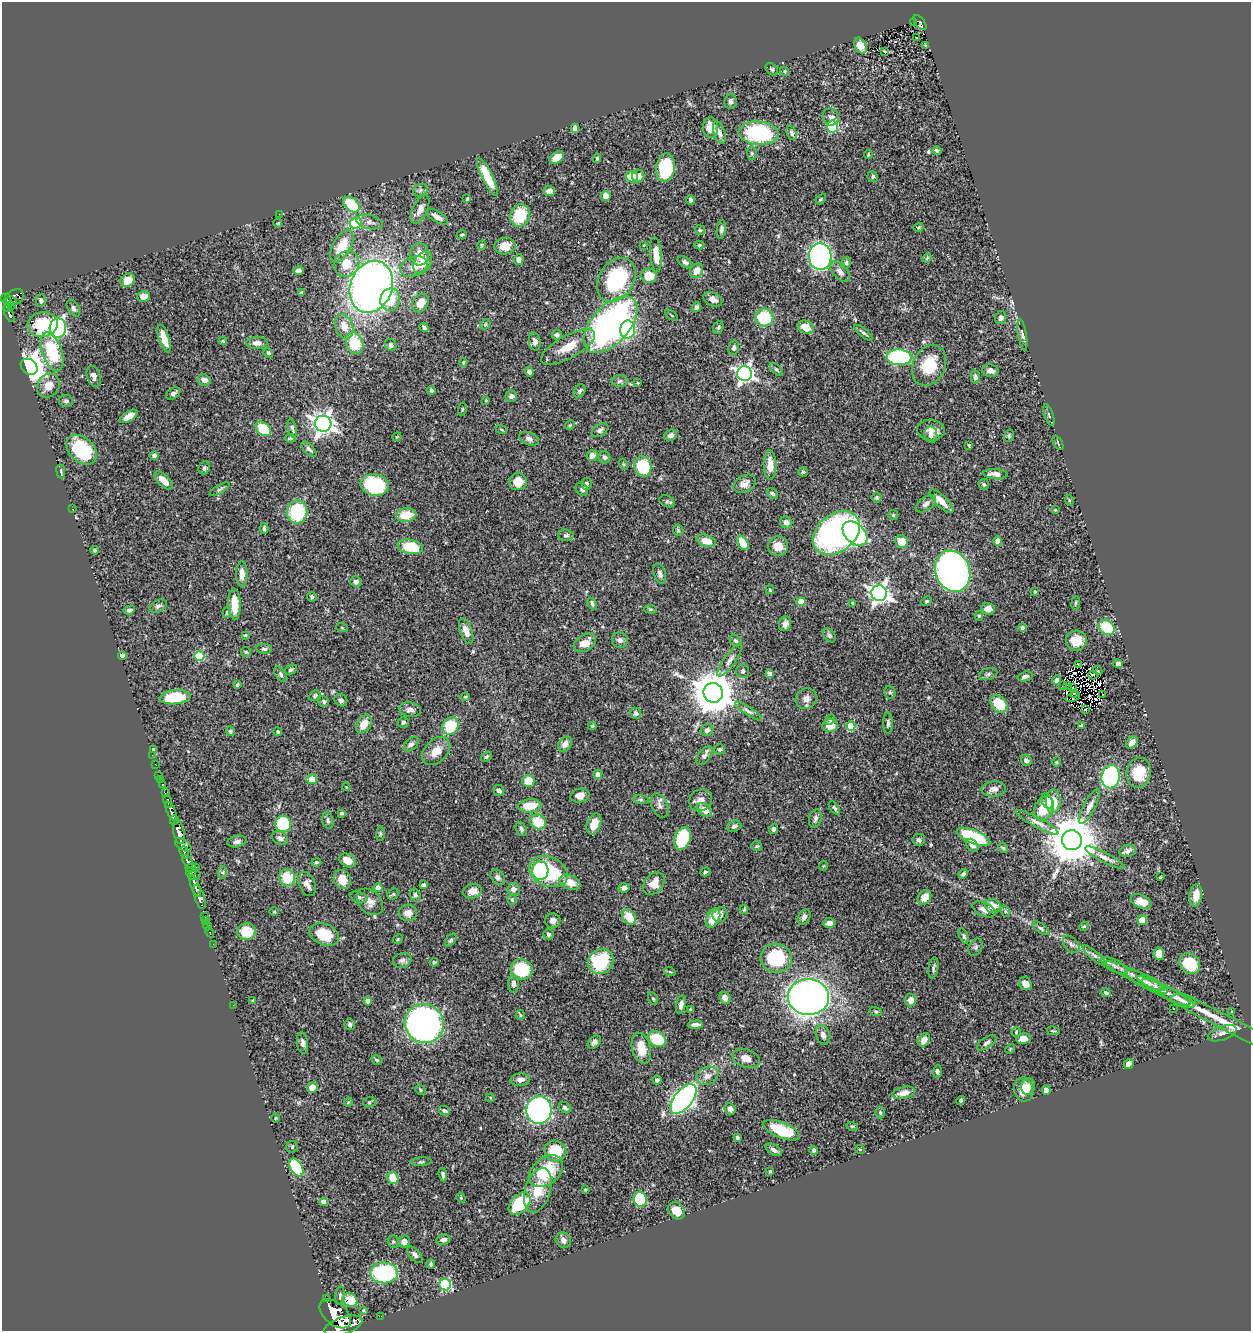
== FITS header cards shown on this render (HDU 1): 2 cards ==
NAXIS1  =                 1249
NAXIS2  =                 1329

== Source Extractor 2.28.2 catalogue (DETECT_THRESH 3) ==
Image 1249 x 1329 px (HDU 1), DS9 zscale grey, 1 PNG px = 1 image px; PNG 1253 x 1333 px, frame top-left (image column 1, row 1329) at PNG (2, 2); each listed source drawn as its Kron ellipse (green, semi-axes under 4 px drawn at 4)
Background 0.607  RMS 0.021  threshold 0.0622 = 3 sigma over >= 5 px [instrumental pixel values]
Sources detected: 517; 3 with non-positive FLUX_AUTO (blend fragments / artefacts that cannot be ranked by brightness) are neither listed nor drawn; of the other 514, the 500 brightest by FLUX_AUTO listed and drawn (14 fainter detections omitted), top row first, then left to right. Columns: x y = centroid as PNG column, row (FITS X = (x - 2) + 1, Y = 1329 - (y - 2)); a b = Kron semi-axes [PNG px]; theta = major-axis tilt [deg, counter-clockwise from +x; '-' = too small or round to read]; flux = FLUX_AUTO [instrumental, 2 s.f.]
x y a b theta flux
913 22 2 2 - 7.4
920 23 9 4 -53 140
917 38 3 3 - 2.5
860 46 8 5 -63 19
926 46 4 3 - 1.5
884 51 3 2 - 1.1
772 69 7 5 -45 2.2
785 71 5 4 - 1.8
730 101 8 6 85 4
831 117 9 8 - 5.7
832 127 6 5 - 94
575 128 4 4 - 5.6
710 128 10 7 -87 16
719 133 12 5 -72 6.9
759 133 20 12 -6 120
792 133 7 4 -69 3.5
937 150 4 3 - 2.6
752 153 6 5 - 2.1
868 155 4 3 - 1.2
557 157 8 5 32 23
597 158 5 3 - 1.9
665 167 14 9 84 78
638 176 6 6 - 8.8
487 177 21 5 -64 37
632 177 6 5 - 28
873 177 5 5 - 2.6
420 190 8 6 24 3.9
549 191 6 5 - 9.5
606 196 5 5 - 12
467 199 3 3 - 1.3
821 199 6 3 46 1.4
690 200 4 4 - 3
351 204 9 6 -42 57
420 209 15 7 64 11
279 214 2 2 - 6.7
520 215 11 9 67 60
437 217 12 5 -31 9.2
369 222 13 7 -12 6.6
278 223 4 4 - 1.9
356 223 6 5 - 100
918 227 5 3 - 1.4
721 229 9 4 81 3.4
700 230 5 5 - 2
462 235 5 3 - 1.5
482 245 5 3 - 1.7
644 245 4 3 - 1.2
699 245 5 4 - 2
342 246 17 9 62 38
505 246 10 8 8 17
420 254 11 9 -89 16
656 255 17 6 -85 22
820 257 13 11 -85 320
927 258 5 3 - 1.3
519 260 5 5 - 5.4
685 262 8 5 -36 3.9
423 263 12 8 60 17
846 263 6 4 75 2.3
346 264 13 12 - 27
414 267 14 9 21 14
298 270 5 4 - 5
697 271 8 6 58 11
840 272 12 7 -49 6.7
649 276 7 7 - 29
128 280 8 6 35 16
616 280 23 17 57 130
371 287 26 21 69 880
301 293 4 3 - 2.9
144 296 6 5 - 9.9
14 297 10 7 31 220
6 299 5 5 - 220
713 299 10 6 -27 8.1
41 300 6 5 - 3.5
390 300 11 10 - 29
11 301 5 3 - 150
420 303 10 7 57 16
12 305 3 2 - 22
8 307 4 3 - 130
697 307 5 4 - 3.6
73 308 9 5 -59 3.7
9 314 9 3 -66 140
672 315 7 2 -36 1.1
764 317 9 9 - 63
1001 318 6 5 - 4.2
43 324 15 12 10 53
485 324 5 4 - 1.6
611 325 34 18 48 510
344 326 13 8 -70 17
424 327 5 3 - 2.5
718 327 6 5 - 2.2
806 327 8 6 -23 17
58 328 9 8 - 210
628 329 9 7 83 90
863 333 11 3 -40 3
557 335 5 5 - 3.5
1022 335 16 3 -80 3.7
164 339 14 5 -71 19
223 341 4 3 - 1.6
535 342 9 5 -81 5.5
257 343 10 6 0 7
355 343 11 8 -72 43
391 345 6 5 - 4
568 347 30 11 29 27
734 348 7 5 74 3.7
52 352 20 10 -71 70
268 353 5 4 - 2.3
899 357 12 8 -5 200
463 362 4 3 - 1.6
929 365 21 16 64 44
29 367 9 7 -42 1600
776 369 8 4 -47 2.4
990 371 8 6 -11 6.6
529 372 4 4 - 5.6
744 374 7 7 - 510
94 376 11 6 -72 5.5
975 377 6 4 -80 3.9
204 380 7 5 -22 8.1
619 381 8 6 4 3.3
638 383 3 3 - 1.3
48 386 12 10 53 15
431 390 4 4 - 2.3
580 391 7 5 62 2.7
173 394 8 5 34 4.2
511 396 6 5 - 4.6
486 400 3 3 - 1.3
66 401 7 6 - 3.7
462 409 7 3 81 1.5
1049 415 11 4 -71 2.4
128 416 10 5 32 19
323 424 8 8 - 950
570 425 5 4 - 1.6
292 428 9 4 -78 2.9
263 429 9 6 -41 55
501 429 6 3 -20 1.5
600 430 9 5 35 3.8
931 430 14 10 -3 12
671 435 7 5 32 6.2
931 435 8 6 -83 5.5
1009 436 6 5 - 1.9
397 437 4 3 - 1.4
290 438 5 4 - 2
529 439 10 6 -21 5.1
1058 443 8 3 -59 1.8
969 445 3 2 - 1.3
309 449 9 4 -44 3.9
82 450 17 12 -41 90
592 455 6 5 - 6.6
154 456 4 4 - 9.6
604 457 6 5 - 2.9
623 464 6 3 -70 1.5
770 465 14 6 -90 16
643 466 10 8 -81 72
204 468 7 5 64 2.6
61 471 7 3 -82 1.9
803 472 4 4 - 2.2
995 474 12 5 -3 8.1
164 480 11 5 -45 15
518 482 9 8 - 20
587 484 6 5 - 3.7
745 484 12 8 29 8.9
984 484 5 5 - 2.1
375 485 14 10 -10 110
220 489 11 4 30 2.7
582 489 7 5 -51 3.4
773 493 6 4 -42 2.8
877 497 5 5 - 2.3
1069 500 5 3 - 1.3
667 501 8 5 -27 2.5
942 501 15 5 -45 15
926 504 12 6 37 5.9
72 509 2 2 - 1.9
1055 510 3 3 - 1.1
297 512 11 10 - 84
406 515 10 6 7 32
893 515 5 5 - 2.1
786 522 6 5 - 5.9
264 528 5 3 - 2.9
678 530 5 5 - 2.3
836 533 26 19 38 410
855 534 14 9 -43 240
566 535 8 6 -3 3.1
706 541 10 6 -16 18
998 541 4 4 - 18
902 542 6 6 - 22
743 543 7 5 -61 27
778 546 10 9 - 15
410 547 13 7 -10 50
95 550 4 3 - 1.7
953 571 21 17 -68 940
242 574 12 5 -89 11
660 574 10 6 -73 4.9
356 582 5 5 - 4.8
770 590 4 3 - 1.4
1035 591 3 2 - 1
879 593 8 8 - 780
312 597 5 4 - 2.3
927 601 5 3 - 1.8
801 602 4 4 - 24
853 603 4 4 - 1.3
1076 603 7 3 81 1.6
234 604 16 6 -88 26
592 604 6 4 -65 3.8
158 606 9 6 24 3.5
650 609 6 4 -5 1.9
988 609 7 5 -10 10
129 610 5 3 - 3.1
227 613 5 4 - 1.9
979 616 5 4 - 2
785 624 7 6 - 6
1107 627 9 6 -42 61
342 628 6 3 -19 1.2
1023 628 4 4 - 3.7
466 631 13 6 -71 13
245 635 4 3 - 1.4
829 635 8 5 -51 3
620 640 8 7 - 5.3
736 641 6 5 - 2.8
1076 641 10 10 - 23
585 643 12 8 32 16
264 649 8 5 -7 2.9
246 652 5 5 - 1.9
122 656 4 4 - 13
199 656 5 4 - 62
730 660 20 5 54 7.2
1078 664 3 2 - 7.2
1118 664 5 4 - 3.6
290 670 7 4 28 2.5
743 671 7 6 - 3.9
1098 671 5 2 - 1
281 674 9 5 -55 3.2
770 674 4 4 - 9.9
988 674 9 5 15 3.8
1093 675 4 2 - 1.1
1025 676 8 4 16 4.8
1056 680 4 4 - 4.6
237 685 4 3 - 1.6
1063 685 2 2 - 2.1
1068 685 4 2 - 2.6
1073 687 2 2 - 1.2
890 692 6 5 - 2.6
713 693 10 9 - 4800
1075 693 3 3 - 1.8
315 695 6 5 - 2.7
1102 695 2 2 - 2.7
175 697 15 7 5 56
465 697 5 4 - 1.5
1073 697 7 3 26 1
806 699 11 10 - 8.7
341 700 7 6 - 3.6
324 701 5 5 - 2.5
999 704 10 7 -42 43
1085 709 3 2 - 2.1
410 710 11 7 -11 7.1
748 711 16 4 -33 4.4
636 713 6 5 - 3.6
830 720 5 4 - 2.3
403 722 5 5 - 2.8
888 723 10 4 -90 3.6
364 724 10 6 56 18
830 725 8 6 17 15
1081 725 4 3 - 2.4
450 726 9 7 56 47
592 726 4 4 - 1.7
851 726 5 4 - 49
707 730 6 5 - 3.4
230 731 5 4 - 2
278 732 4 3 - 2.3
1132 742 7 5 49 8.4
411 744 8 5 43 4.4
565 744 8 6 51 9.1
153 749 4 4 - 1.2
720 749 5 5 - 2.1
436 751 16 11 44 18
152 755 2 2 - 3.2
704 756 11 6 52 4.4
486 757 6 4 39 2.2
1026 760 6 5 - 3.5
1057 762 4 4 - 1.5
155 764 2 2 - 5.8
1139 773 15 12 78 35
598 774 4 4 - 9.4
159 775 2 2 - 4.4
1111 777 11 9 80 230
312 779 5 5 - 17
160 780 2 2 - 5.4
528 781 6 6 - 33
162 785 4 3 - 34
346 787 4 3 - 1.1
994 789 12 7 6 7.3
499 791 6 5 - 4.7
165 793 3 3 - 78
580 795 9 7 11 10
641 799 8 4 -8 3.1
701 800 12 10 35 9.9
168 801 7 3 -76 150
1047 801 8 5 -67 9
1053 801 11 7 -90 24
660 805 13 8 -67 6.4
530 806 12 6 5 31
1089 806 19 6 63 8.1
834 808 8 4 -55 2.4
1044 808 13 9 61 31
704 810 8 6 -37 12
171 811 10 4 -66 610
342 813 4 3 - 1.7
815 818 9 6 73 4
174 820 5 3 - 250
328 821 8 5 -73 3
538 822 8 7 - 33
1037 822 24 5 -28 8.8
283 824 8 8 - 83
594 824 11 7 70 14
734 826 7 5 20 3.4
521 829 7 5 -69 3.2
774 829 5 4 - 3.5
179 832 12 5 -79 1400
380 834 7 4 90 2
973 837 18 6 -22 94
280 838 8 6 -28 4.3
682 839 12 8 71 84
919 840 6 6 - 3.8
1072 840 10 10 - 6900
237 842 9 5 12 4.8
183 845 9 5 -33 450
972 845 7 5 -51 4.6
757 846 5 5 - 1.7
1003 848 5 4 - 1.9
1128 851 9 6 20 5.5
184 852 6 3 -72 180
1105 857 22 5 -27 8.2
348 860 9 6 -29 16
188 862 7 4 -58 360
316 862 5 4 - 2.3
823 866 5 3 - 1.1
191 868 5 3 - 140
195 868 4 2 - 92
540 871 9 8 - 120
191 872 5 3 - 71
223 872 6 4 71 2.2
549 872 20 14 -24 89
705 872 5 4 - 2.1
963 874 5 4 - 3.4
194 875 6 3 8 83
498 877 8 6 -51 4.6
1160 877 3 2 - 1.1
287 878 9 8 - 37
342 879 10 8 -71 20
570 882 11 7 -22 18
307 884 13 8 -66 8.2
654 884 12 9 47 17
423 885 4 4 - 4.6
195 886 12 4 -69 670
378 888 4 4 - 14
624 888 6 4 6 5.3
514 889 6 6 - 6.9
472 891 9 7 15 13
393 894 6 5 - 2.1
415 895 6 5 - 3.3
1196 895 11 6 83 15
199 897 12 5 -72 880
359 897 9 5 -16 3.8
924 897 8 6 56 15
512 900 5 4 - 2.3
1141 901 11 6 -25 15
370 902 15 11 -47 13
993 906 8 7 - 14
744 909 4 3 - 1.3
984 909 12 6 -24 8.7
1005 911 6 4 -73 2
274 912 5 3 - 1.2
408 913 9 8 - 11
720 915 8 7 - 7
205 916 3 2 - 12
629 917 8 6 -50 24
804 917 8 5 62 5.1
713 918 10 6 65 20
206 920 3 2 - 9.5
1142 920 5 4 - 22
553 921 7 7 - 5.6
829 923 5 5 - 9.3
208 926 4 3 - 25
1084 926 5 4 - 1.4
1041 928 9 4 -37 3
247 931 9 8 - 36
210 932 5 3 - 17
324 934 15 10 -21 43
548 934 5 5 - 3.2
964 936 8 4 -68 2.8
398 939 5 4 - 1.4
451 940 7 4 53 2.8
213 944 2 2 - 9.2
1071 944 10 6 -49 4.2
976 947 9 6 65 3.4
1159 954 6 5 - 15
1094 955 14 4 -40 5
776 958 16 14 -8 93
402 960 9 7 16 4.6
434 962 4 4 - 2.2
601 962 13 12 - 89
1190 964 11 9 -46 49
1115 966 15 6 -28 6.8
933 968 11 5 83 3.3
521 969 11 10 - 83
670 972 5 3 - 1.7
1135 976 32 5 -25 17
1147 982 23 6 -26 14
513 984 9 5 -87 4.7
1025 984 7 6 - 8.8
1166 992 27 6 -27 16
1106 993 5 3 - 2.5
808 997 20 17 -3 960
725 998 6 5 - 7.7
1177 998 19 6 -27 9.4
653 999 6 4 -62 2
911 1000 6 5 - 11
253 1001 4 3 - 2.1
368 1001 4 4 - 10
1183 1001 13 6 -13 5.9
233 1005 2 2 - 23
681 1005 9 4 80 4.8
1173 1008 3 2 - 2.9
691 1009 3 2 - 1.5
876 1011 6 4 -18 1.8
1232 1012 3 3 - 1.2
520 1015 5 3 - 1.4
1225 1022 99 7 -27 47
424 1023 20 19 - 660
350 1024 6 5 - 2.8
695 1025 7 4 3 6.3
1053 1031 6 2 -12 1.5
1016 1032 5 5 - 1.7
1222 1033 15 7 20 7.8
823 1035 10 7 -71 7.1
1023 1038 7 5 9 11
657 1039 10 7 -31 50
924 1040 7 5 59 9.8
594 1042 7 5 44 4.2
302 1043 11 5 -83 5.1
987 1043 11 5 35 4.5
641 1048 16 9 -75 26
1010 1049 5 4 - 1.5
746 1058 14 9 -21 11
377 1060 6 4 -30 2.1
1129 1064 5 4 - 7.5
937 1071 6 4 86 3.2
707 1076 11 9 21 9.7
520 1080 10 6 3 7.1
657 1080 4 4 - 3.4
312 1087 5 5 - 17
1028 1087 8 7 - 8.3
421 1090 6 4 -39 2
1024 1090 12 9 -82 15
1046 1090 4 4 - 25
904 1093 11 5 14 11
490 1097 4 3 - 1.1
683 1099 17 9 52 620
961 1100 4 4 - 2
348 1102 4 4 - 1.4
369 1102 6 5 - 2.4
565 1108 7 5 -41 3.4
730 1109 6 5 - 4.2
539 1110 14 12 85 500
444 1111 5 4 - 2.8
880 1112 6 5 - 1.9
275 1118 5 3 - 1.2
852 1126 6 3 -16 1.4
782 1130 19 7 -22 45
737 1138 4 3 - 2.5
292 1147 6 6 - 2.3
860 1149 5 3 - 1.1
774 1150 9 5 -32 4
555 1151 11 10 - 46
814 1151 4 4 - 3
421 1162 10 4 3 2.6
296 1167 10 6 -59 79
546 1171 19 13 40 59
770 1171 4 3 - 1.5
443 1174 7 4 -84 4.1
393 1178 6 5 - 26
585 1189 4 2 - 1.2
538 1190 23 13 73 33
461 1198 5 4 - 1.4
640 1199 7 6 - 83
323 1202 4 4 - 12
520 1203 13 8 47 81
677 1211 9 7 -48 18
443 1240 7 5 12 6.3
563 1240 8 7 - 5.6
404 1241 6 5 - 7.9
393 1242 6 5 - 2.3
415 1255 10 5 -49 4.7
431 1264 4 3 - 2.4
384 1273 14 10 2 150
445 1285 6 5 - 160
340 1296 9 4 85 3
326 1299 3 2 - 44
350 1300 8 6 -31 30
363 1310 4 4 - 1.8
335 1314 18 11 -40 2700
381 1316 2 2 - 1.7
343 1326 19 8 18 2400
At the frame edge (FLAGS 8, measured only in part): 1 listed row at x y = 343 1326
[14 fainter detections neither listed nor drawn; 3 non-positive-flux detections neither listed nor drawn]